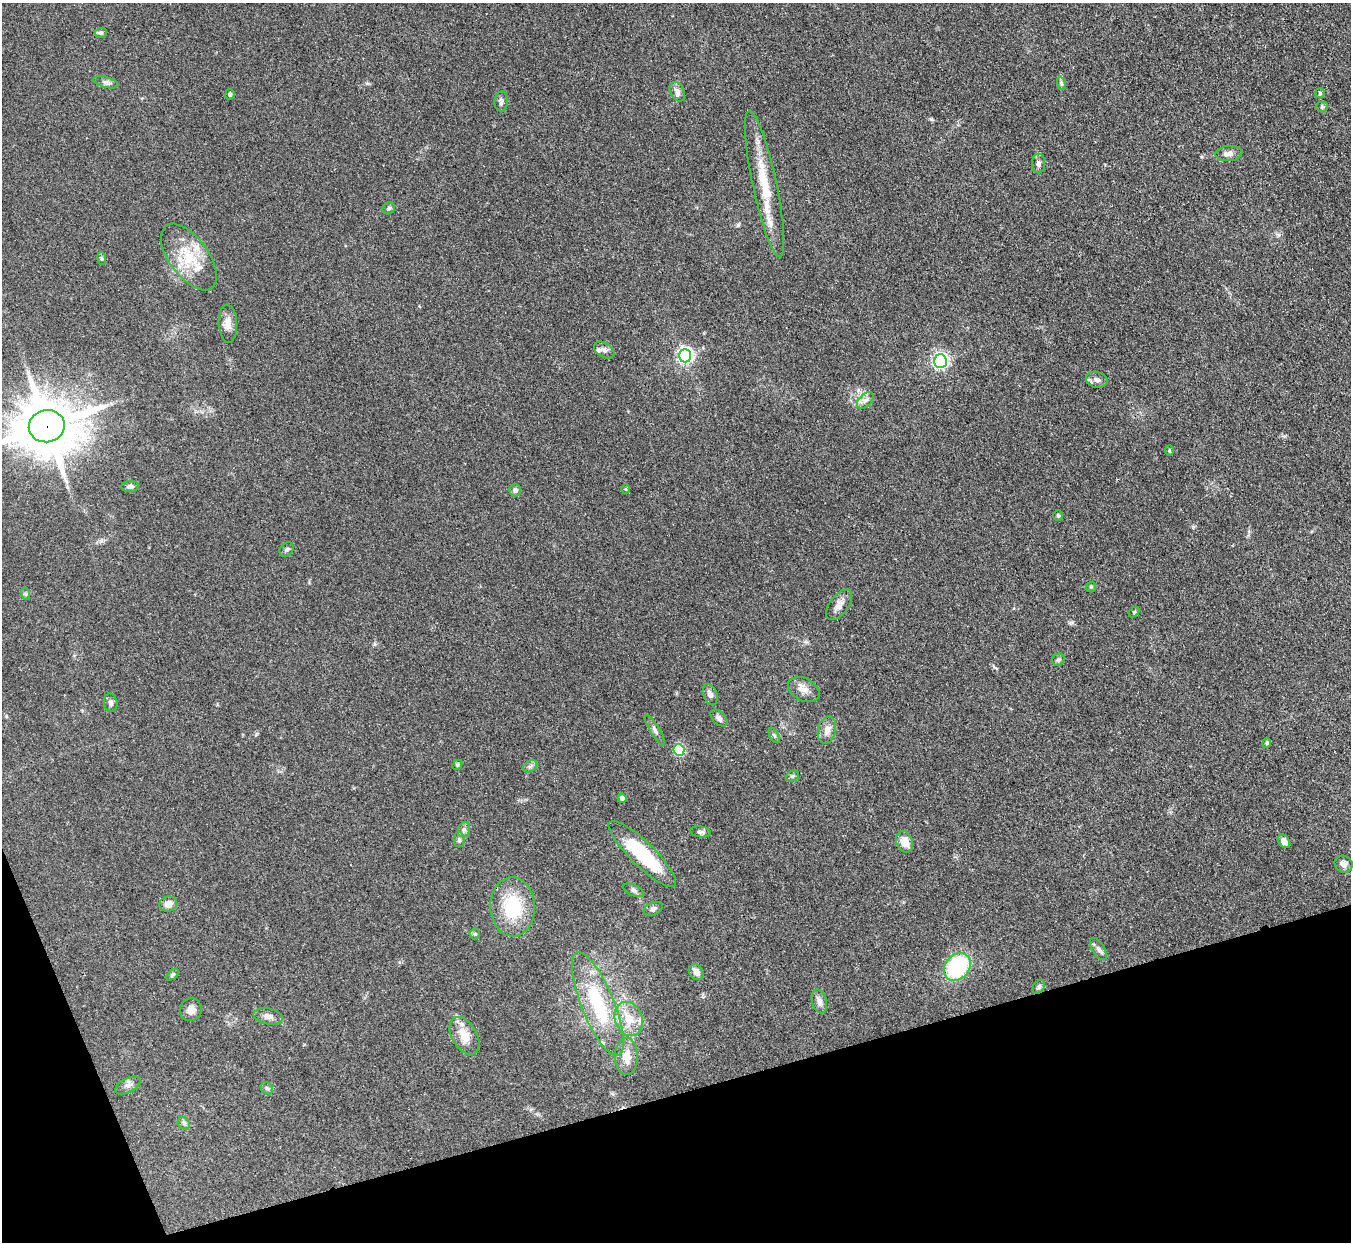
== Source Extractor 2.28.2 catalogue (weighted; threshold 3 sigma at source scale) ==
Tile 14 of 4 x 4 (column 2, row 4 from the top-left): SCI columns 1352-2700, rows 276-1515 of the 5401 x 5387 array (HDU 1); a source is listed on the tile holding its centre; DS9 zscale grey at full resolution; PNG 1353 x 1244 px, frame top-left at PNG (2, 3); each listed source drawn as its Kron ellipse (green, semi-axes under 4 px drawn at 4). Shown black and unused: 14% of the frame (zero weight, under 3 of 4 exposures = <1% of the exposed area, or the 3 px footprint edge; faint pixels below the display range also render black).
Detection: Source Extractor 2.28.2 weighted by HDU 2 'WHT'; one run over the whole footprint, this tile lists its part. Background 0.111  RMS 0.0067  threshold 0.0301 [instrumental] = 3 sigma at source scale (4.5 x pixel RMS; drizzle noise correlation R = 1.50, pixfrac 1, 0.05/0.05 arcsec/px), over >= 5 px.
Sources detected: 77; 5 inside a brighter listed object's ellipse — not listed separately; the other 72 listed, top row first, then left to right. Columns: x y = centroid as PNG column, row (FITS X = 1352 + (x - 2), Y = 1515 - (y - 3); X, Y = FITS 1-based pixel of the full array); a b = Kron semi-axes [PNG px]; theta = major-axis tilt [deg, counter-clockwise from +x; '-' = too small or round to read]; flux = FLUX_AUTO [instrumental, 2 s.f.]
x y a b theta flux
101 33 6 5 - 1.2
106 82 13 5 -15 2.3
1061 83 7 4 -72 1.2
677 92 10 7 -63 2.9
1320 93 5 5 - 0.87
230 94 5 5 - 1
501 101 10 6 89 2.2
1322 107 5 5 - 0.95
1229 154 13 7 5 3.8
1039 163 10 6 90 2.3
765 184 75 12 -78 27
389 208 6 5 - 1.3
189 257 39 19 -53 25
102 259 6 4 -83 0.83
228 324 19 9 -87 5.5
604 350 11 7 -32 2.6
685 356 7 6 - 200
940 361 7 6 - 170
1097 380 11 8 -15 3.2
865 400 10 6 44 2.9
47 426 18 16 12 4000
1169 451 5 3 - 0.6
130 486 8 5 4 2.2
626 489 5 3 - 0.61
515 490 6 6 - 2.1
1058 515 5 4 - 0.83
286 550 8 6 47 1.3
1091 587 5 5 - 0.87
26 594 6 4 -71 0.9
839 605 18 9 53 4.9
1134 612 6 4 45 0.89
1058 660 6 5 - 1.5
804 690 17 11 -27 5.4
710 694 11 6 -67 3.6
111 703 9 7 -84 2
719 718 10 6 -45 2
655 730 18 4 -59 2.3
827 730 14 9 76 4.9
774 735 8 4 -63 1.2
1267 743 4 4 - 0.74
679 750 6 5 - 55
457 765 6 4 44 0.89
530 766 7 5 30 1.5
793 776 7 5 21 1.1
622 798 4 4 - 2.2
464 830 8 6 70 1.8
700 832 10 5 -8 1.7
459 840 7 5 -89 1.5
1284 841 7 5 -52 3.9
905 842 11 8 -67 7.8
642 854 45 12 -44 45
1344 864 9 8 - 3.1
634 890 11 5 -24 1.9
168 904 9 7 17 5.1
513 907 29 22 -87 34
653 909 10 6 24 1.9
475 934 5 5 - 0.88
1098 949 12 6 -59 2.5
957 967 15 12 50 58
696 972 8 6 -55 3.5
173 975 7 4 44 1.1
1039 987 8 5 54 1.4
819 1001 12 7 -75 3.2
598 1004 55 16 -68 52
191 1010 11 11 - 4.9
268 1016 15 8 -12 3.7
629 1019 18 13 -67 13
464 1036 20 12 -60 9.7
626 1056 18 11 -89 9.8
128 1086 14 7 27 3.2
267 1088 7 5 -44 1.3
184 1123 7 5 -45 1.5
Overlapping masked pixels (flux is a lower limit): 1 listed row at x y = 47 426
Isophote crosses this tile's border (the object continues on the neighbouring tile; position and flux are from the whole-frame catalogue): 1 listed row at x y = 47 426
Unlisted compact peaks at least as high as the median listed source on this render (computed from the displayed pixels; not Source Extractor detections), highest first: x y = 931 119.